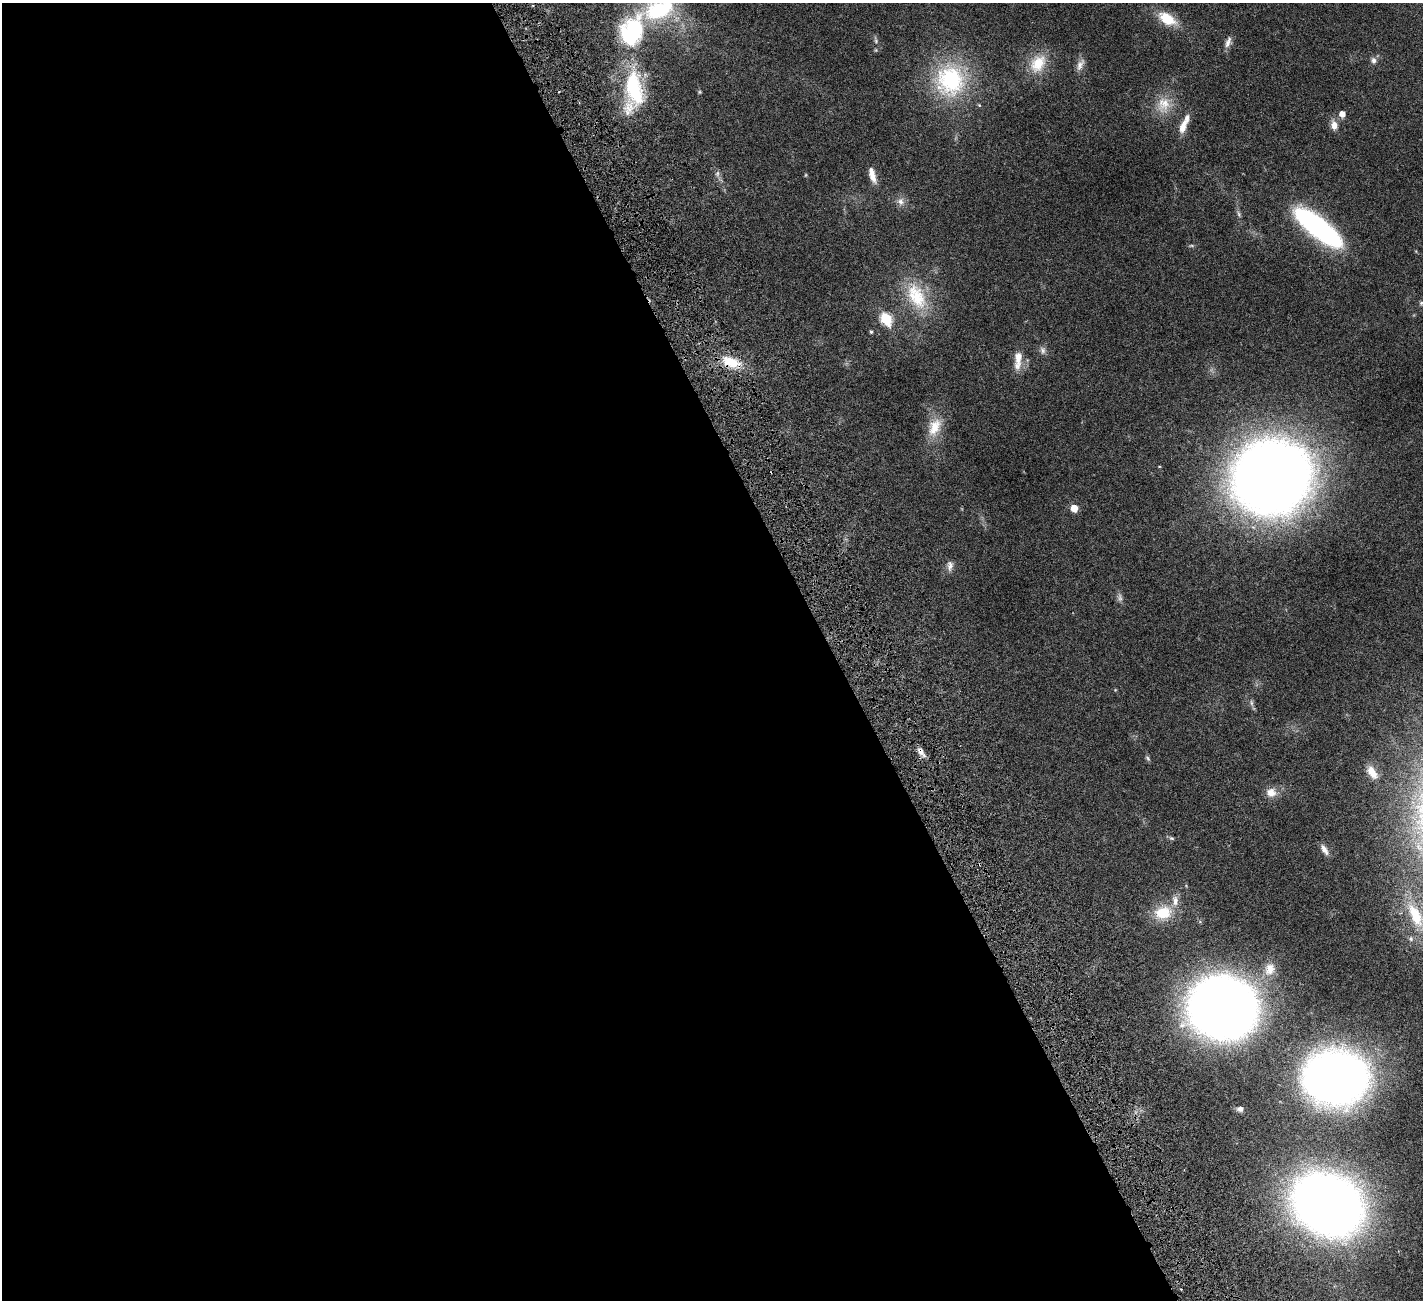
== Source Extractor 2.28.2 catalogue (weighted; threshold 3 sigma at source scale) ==
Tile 9 of 4 x 4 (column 1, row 3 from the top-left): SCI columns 2-1422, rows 1596-2893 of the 5741 x 5680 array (HDU 1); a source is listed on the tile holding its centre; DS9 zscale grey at full resolution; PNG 1425 x 1302 px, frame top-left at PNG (2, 3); no overlay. Shown black and unused: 59% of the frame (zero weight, under 4 of 8 exposures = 2% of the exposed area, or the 3 px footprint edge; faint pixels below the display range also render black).
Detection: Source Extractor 2.28.2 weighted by HDU 2 'WHT'; one run over the whole footprint, this tile lists its part. Background 0.0348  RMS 0.0021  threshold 0.00866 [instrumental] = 3 sigma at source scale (4.09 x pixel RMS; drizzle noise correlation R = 1.36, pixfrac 0.8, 0.05/0.05 arcsec/px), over >= 5 px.
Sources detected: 54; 3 too faint to see at this stretch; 1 inside a brighter object's white glare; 2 cosmic-ray / hot-pixel residue — not listed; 3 inside a brighter listed object's ellipse — not listed separately; the other 45 listed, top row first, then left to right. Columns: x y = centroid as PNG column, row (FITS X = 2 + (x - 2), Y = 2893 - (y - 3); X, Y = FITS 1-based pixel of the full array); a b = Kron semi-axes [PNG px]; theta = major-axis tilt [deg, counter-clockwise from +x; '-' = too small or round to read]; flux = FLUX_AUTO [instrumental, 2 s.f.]
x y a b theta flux
659 10 40 23 17 17
1167 19 24 13 -31 4.4
632 31 39 26 70 20
876 41 6 5 - 0.35
1228 42 16 7 71 1
1374 60 9 7 -78 0.77
1038 64 27 19 54 5.3
1080 65 18 8 64 1.2
950 80 43 39 -88 20
634 88 49 21 -79 16
699 92 5 4 - 0.22
1163 105 24 19 79 4.3
1342 114 5 5 - 1.4
1334 125 12 9 -78 1.4
1183 126 20 8 67 2.4
717 173 8 6 88 0.58
872 175 18 6 -74 1.9
901 201 11 9 -68 1.1
1239 214 9 5 -70 0.47
1315 224 44 14 -39 48
916 296 41 23 -61 9.5
1421 303 6 6 - 0.34
886 319 7 6 - 14
871 332 4 3 - 0.3
1043 350 11 7 -78 0.75
1018 360 27 9 86 2.6
731 362 26 13 -20 5
934 427 27 16 65 4.4
1272 477 45 43 21 390
1074 508 5 5 - 2.9
950 566 14 8 87 0.99
1251 703 8 4 -82 0.44
921 752 13 6 -54 1.3
1148 758 9 4 -55 0.35
1372 772 17 9 -59 2
1271 793 13 12 - 1.9
1171 838 7 5 -16 0.34
1324 849 15 6 -57 1.2
1163 912 23 17 10 5.7
1415 915 41 17 -63 8.4
1269 969 17 14 69 2.4
1222 1007 42 39 -2 230
1336 1077 40 33 -1 200
1240 1109 8 6 2 0.72
1328 1204 42 33 -33 310
Overlapping masked pixels (flux is a lower limit): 2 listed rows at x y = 731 362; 921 752
Isophote crosses this tile's border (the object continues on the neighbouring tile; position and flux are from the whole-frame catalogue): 1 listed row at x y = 659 10